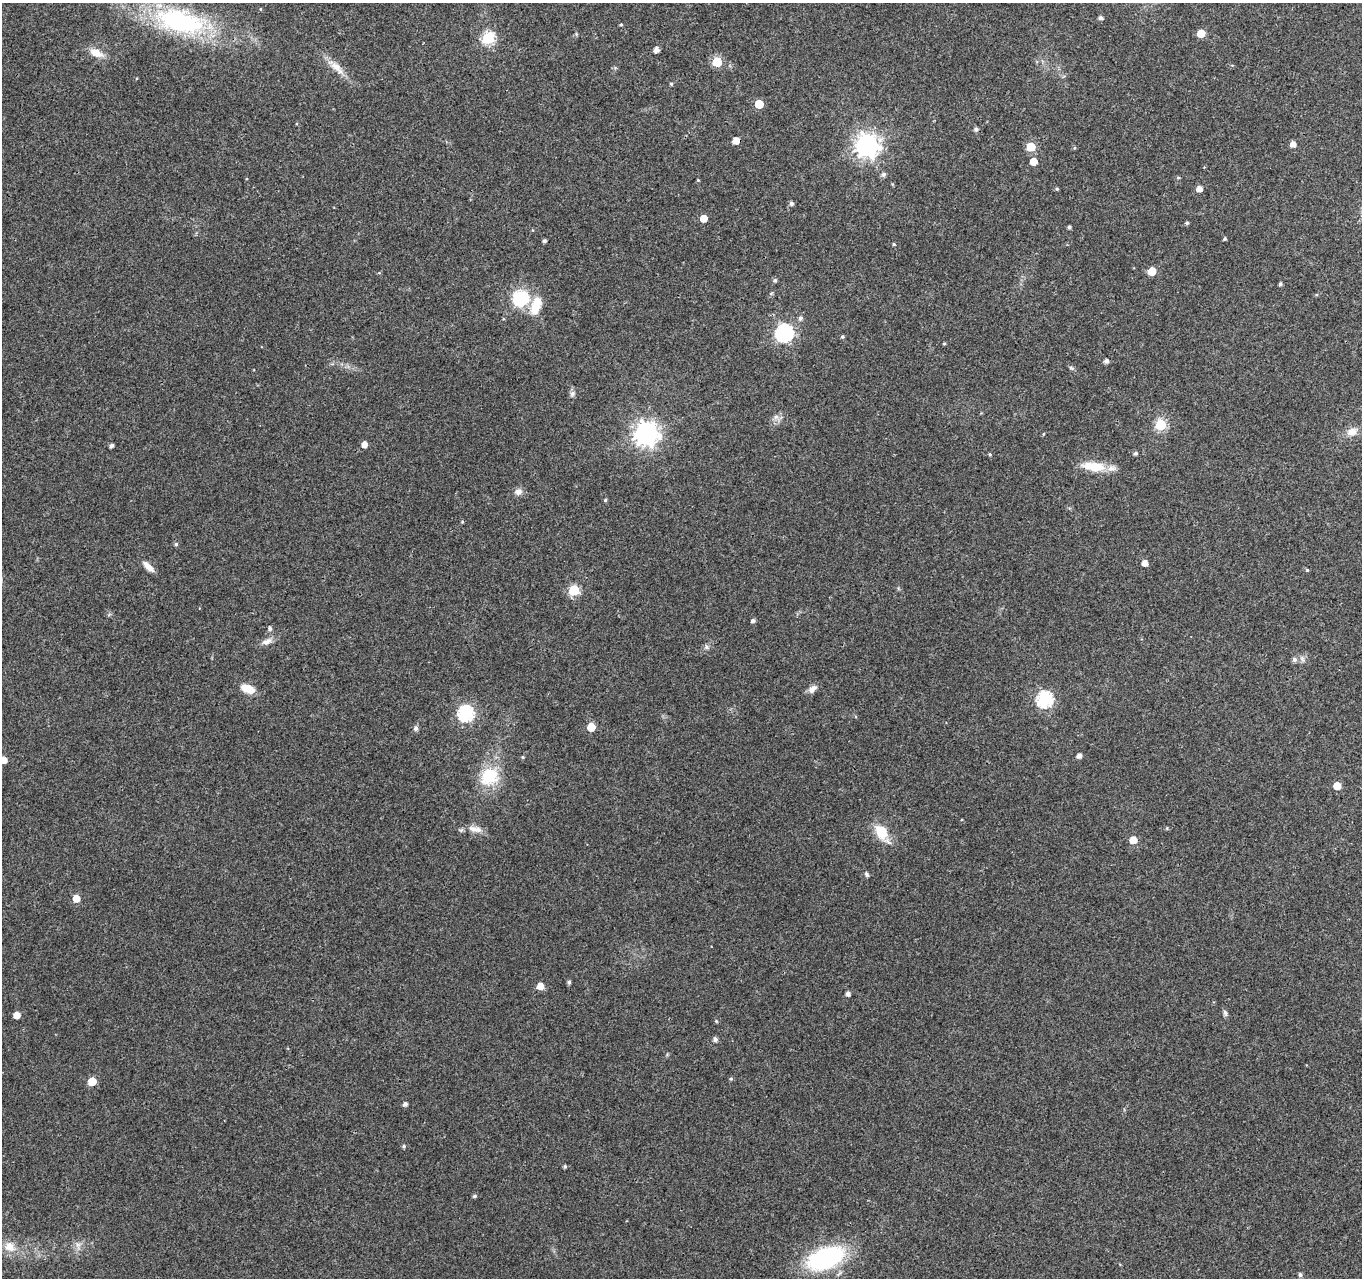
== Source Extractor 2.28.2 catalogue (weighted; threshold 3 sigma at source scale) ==
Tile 10 of 4 x 4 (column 2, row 3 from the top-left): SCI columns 1361-2720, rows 1492-2767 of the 5450 x 5597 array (HDU 1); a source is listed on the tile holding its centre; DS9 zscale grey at full resolution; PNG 1364 x 1280 px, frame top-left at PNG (2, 3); no overlay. Shown black and unused: <1% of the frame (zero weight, under 3 of 4 exposures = <1% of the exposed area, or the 3 px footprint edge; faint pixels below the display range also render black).
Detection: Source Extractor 2.28.2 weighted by HDU 2 'WHT'; one run over the whole footprint, this tile lists its part. Background 0.0376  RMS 0.0033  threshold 0.015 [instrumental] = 3 sigma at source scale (4.5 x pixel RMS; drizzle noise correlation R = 1.50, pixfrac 1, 0.0396/0.0396 arcsec/px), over >= 5 px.
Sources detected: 101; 1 inside a brighter listed object's ellipse — not listed separately; the other 100 listed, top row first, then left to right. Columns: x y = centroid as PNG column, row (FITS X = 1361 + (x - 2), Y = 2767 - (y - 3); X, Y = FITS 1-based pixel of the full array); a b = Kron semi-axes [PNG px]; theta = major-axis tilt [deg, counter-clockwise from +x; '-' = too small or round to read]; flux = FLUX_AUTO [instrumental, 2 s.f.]
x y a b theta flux
260 9 4 3 - 0.26
1101 18 5 4 - 1
180 21 63 27 -12 52
621 25 4 3 - 0.44
1201 33 5 5 - 7.5
488 38 6 6 - 38
656 50 5 4 - 2
96 53 18 9 -23 4
717 62 6 5 - 17
336 66 21 10 -39 3.9
671 84 4 4 - 0.46
759 104 5 5 - 9.9
976 129 5 5 - 0.95
736 140 5 5 - 3.7
1293 144 5 5 - 2.2
867 145 8 8 - 260
1031 147 6 5 - 11
1033 161 5 5 - 4.2
883 174 6 5 - 0.97
1178 178 5 4 - 0.35
698 180 4 4 - 0.31
892 184 5 3 - 0.29
1057 189 4 4 - 0.44
1199 189 5 5 - 2.4
791 203 5 5 - 0.94
704 218 5 5 - 4.8
1187 223 4 4 - 0.53
1069 227 4 3 - 0.6
1224 239 4 4 - 0.47
544 241 4 4 - 0.68
893 244 5 3 - 0.36
1152 271 5 5 - 7.4
379 273 5 3 - 0.3
775 280 6 5 - 0.59
1280 284 4 3 - 0.69
521 298 22 19 27 15
800 318 6 5 - 0.95
784 333 7 7 - 100
842 337 4 4 - 0.53
944 344 5 3 - 0.31
1106 361 4 4 - 1.2
1071 368 8 4 -23 0.56
572 393 8 7 - 0.96
776 417 7 6 - 1.1
1160 425 6 6 - 26
1352 432 13 10 20 3.2
646 433 8 8 - 260
1043 434 4 3 - 0.3
364 444 5 5 - 2.2
112 445 4 4 - 0.88
1135 453 4 4 - 0.68
990 454 4 3 - 0.38
1094 466 31 11 -7 8.2
518 492 9 8 - 1.8
605 500 4 4 - 0.43
462 522 4 4 - 0.37
176 544 5 5 - 0.52
1145 563 5 5 - 2.2
148 567 15 6 -45 2.7
1307 570 4 4 - 0.41
574 590 6 6 - 24
753 621 5 4 - 0.87
270 629 6 5 - 0.68
267 641 16 7 24 2
706 647 8 6 -40 0.87
1302 659 8 6 -69 1
1294 660 6 5 - 0.99
247 688 15 8 -20 5.1
812 689 12 7 37 1.8
1044 699 7 7 - 66
466 713 7 7 - 64
591 727 5 5 - 7.6
416 728 6 6 - 1.1
1079 755 5 4 - 1.6
523 757 4 4 - 0.33
3 760 5 5 - 3
489 776 18 16 39 14
1337 786 5 5 - 6.4
473 829 17 8 -28 2.7
882 832 24 12 -59 8
1133 840 5 5 - 5
867 874 7 5 -60 0.64
76 898 5 5 - 4.5
569 982 5 4 - 0.76
540 986 5 5 - 3.5
848 994 5 4 - 1.1
1225 1013 10 5 -72 0.81
17 1015 5 5 - 3.5
716 1021 5 4 - 0.39
715 1039 5 5 - 1.1
731 1079 5 4 - 0.45
92 1081 5 5 - 7.6
405 1104 4 4 - 1.2
404 1146 5 4 - 0.55
565 1167 4 4 - 0.57
474 1196 5 4 - 0.63
78 1245 11 6 87 1.6
9 1247 14 12 -41 4.3
825 1258 42 22 21 37
1300 1275 5 5 - 0.81
Overlapping masked pixels (flux is a lower limit): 1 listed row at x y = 736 140
Isophote crosses this tile's border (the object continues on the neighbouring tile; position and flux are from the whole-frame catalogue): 1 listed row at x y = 3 760